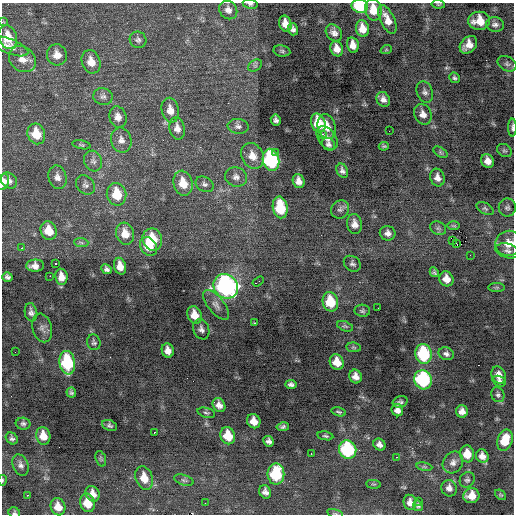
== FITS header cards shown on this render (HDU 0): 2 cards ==
NAXIS1  =                  512 / Axis length
NAXIS2  =                  512 / Axis length

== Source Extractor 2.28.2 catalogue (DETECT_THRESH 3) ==
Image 512 x 512 px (HDU 0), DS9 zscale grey, 1 PNG px = 1 image px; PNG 516 x 516 px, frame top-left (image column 1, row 512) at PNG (2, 3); each listed source drawn as its Kron ellipse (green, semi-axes under 4 px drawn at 4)
Background -0.356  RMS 1.1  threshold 3.28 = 3 sigma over >= 5 px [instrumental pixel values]
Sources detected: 170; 1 with non-positive FLUX_AUTO (blend fragments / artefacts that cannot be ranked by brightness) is neither listed nor drawn; the other 169 listed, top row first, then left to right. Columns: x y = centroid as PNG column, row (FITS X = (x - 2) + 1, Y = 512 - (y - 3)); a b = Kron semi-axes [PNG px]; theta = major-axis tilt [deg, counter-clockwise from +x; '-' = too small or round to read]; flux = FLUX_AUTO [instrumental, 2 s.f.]
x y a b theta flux
250 4 7 5 -10 180
438 4 6 4 -7 91
360 6 8 6 -11 3400
228 10 10 8 -50 410
373 10 11 8 -78 1300
387 19 15 7 -65 810
479 21 11 9 0 1200
3 22 4 4 - 87
285 24 8 6 -74 710
495 25 9 7 -7 290
362 28 8 6 -78 840
293 29 6 5 - 250
334 33 9 7 -47 380
8 37 12 9 -72 1300
138 40 8 8 - 240
353 45 8 5 -78 620
468 45 10 7 47 700
10 46 19 7 -21 560
337 49 8 6 -72 590
386 50 6 3 18 69
282 51 8 5 -10 160
57 55 11 10 - 620
22 59 14 12 -39 770
91 62 12 9 -72 800
507 64 10 7 -28 220
255 66 7 5 32 160
454 78 6 5 - 150
425 92 11 8 -68 290
103 96 10 8 -13 300
383 99 7 6 - 340
170 110 12 8 -79 680
423 114 11 8 -66 500
118 117 11 8 -72 510
276 120 5 5 - 200
318 123 10 7 -73 1900
238 126 10 7 -5 290
327 126 12 9 -76 850
512 127 9 3 90 180
177 128 11 7 -80 480
389 131 2 2 - 34
36 134 10 8 -70 1500
322 134 3 2 - 130
327 138 13 8 -54 510
121 140 13 10 -78 530
329 144 7 6 - 230
81 145 9 4 -11 120
384 146 5 3 - 99
504 151 8 6 -34 160
276 152 3 2 - 190
440 152 8 4 -32 130
252 156 13 10 -61 800
271 160 11 8 -78 10000
93 161 10 8 -64 340
488 161 7 6 - 530
342 171 7 5 -64 240
57 177 12 9 -76 430
236 177 11 9 -21 400
437 178 9 7 -72 450
9 181 9 7 -45 310
299 181 7 5 -71 430
3 182 8 6 71 680
183 183 13 9 -74 1300
205 184 9 7 -30 250
85 185 10 8 -47 260
116 194 11 9 -80 2000
280 207 11 7 -80 2800
507 208 9 8 - 260
340 209 10 8 44 290
485 209 9 5 -27 170
354 224 10 7 -82 490
454 226 6 3 -1 93
438 228 8 6 -25 200
49 231 9 8 - 1200
388 233 8 7 - 340
125 234 11 9 -73 820
152 239 11 9 -70 2000
452 240 3 2 - 130
81 243 7 4 -3 130
509 243 13 12 - 1000
456 244 2 2 - 59
148 247 10 8 -58 1200
22 248 3 2 - 380
508 251 12 7 -14 350
470 255 2 2 - 53
55 263 3 2 - 96
352 264 9 7 -35 220
35 266 9 6 3 500
120 266 8 6 -75 700
107 269 5 4 - 200
434 272 5 4 - 140
50 276 2 2 - 690
7 277 5 4 - 200
61 277 8 6 -81 610
446 279 8 7 - 700
258 281 6 2 32 230
226 286 13 11 -50 18000
497 287 8 4 0 120
330 302 10 8 -76 2100
216 305 18 8 -51 480
378 308 2 2 - 240
362 311 7 6 - 160
31 312 9 6 -79 290
195 315 9 7 -70 920
254 323 4 3 - 55
345 326 8 4 -20 140
42 328 14 9 -75 340
201 329 10 8 -68 310
94 342 8 6 -74 180
353 347 7 4 -7 110
168 350 7 6 - 490
15 352 2 2 - 34
423 354 10 8 -79 5000
446 354 8 6 -23 250
337 362 8 7 - 910
67 363 12 7 -82 5000
499 375 9 7 -70 570
356 376 7 6 - 440
423 380 10 9 - 6400
499 381 7 5 -21 220
291 384 5 4 - 200
71 393 5 4 - 150
498 395 7 6 - 190
400 402 7 5 20 180
219 405 7 6 - 420
397 410 6 5 - 360
462 411 6 6 - 470
339 412 7 4 -14 130
206 413 9 4 -14 150
254 421 7 6 - 750
23 424 7 6 - 190
110 425 8 5 -22 160
283 427 6 4 10 170
154 432 2 2 - 150
43 436 9 7 -77 870
228 436 9 7 -69 1500
325 436 8 4 -10 130
12 438 6 5 - 170
505 440 11 7 71 1600
269 441 5 5 - 250
379 444 6 5 - 330
348 450 9 8 - 6800
311 454 2 2 - 53
467 454 8 7 - 1100
482 456 7 6 - 450
397 457 2 2 - 67
101 459 8 5 -72 120
453 462 11 9 55 440
21 465 11 7 -68 320
424 467 8 4 -8 110
276 474 10 8 89 3500
144 478 12 8 -71 960
2 480 5 3 - 80
184 480 10 5 -18 160
467 480 8 7 - 190
374 484 7 3 -5 83
449 488 8 7 - 390
265 492 7 5 -64 320
93 494 8 6 -62 580
28 495 3 2 - 620
500 495 6 4 -39 90
471 496 8 7 - 870
419 501 2 2 - 240
410 502 7 6 - 410
87 503 9 7 -74 1300
205 503 3 2 - 54
418 506 5 4 - 160
58 507 9 7 -68 860
14 513 6 5 - 150
335 513 8 3 -13 110
At the frame edge (FLAGS 8, measured only in part): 11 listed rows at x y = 250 4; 438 4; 360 6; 373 10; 3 22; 512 127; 3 182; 509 243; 2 480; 14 513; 335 513
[1 non-positive-flux detection neither listed nor drawn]